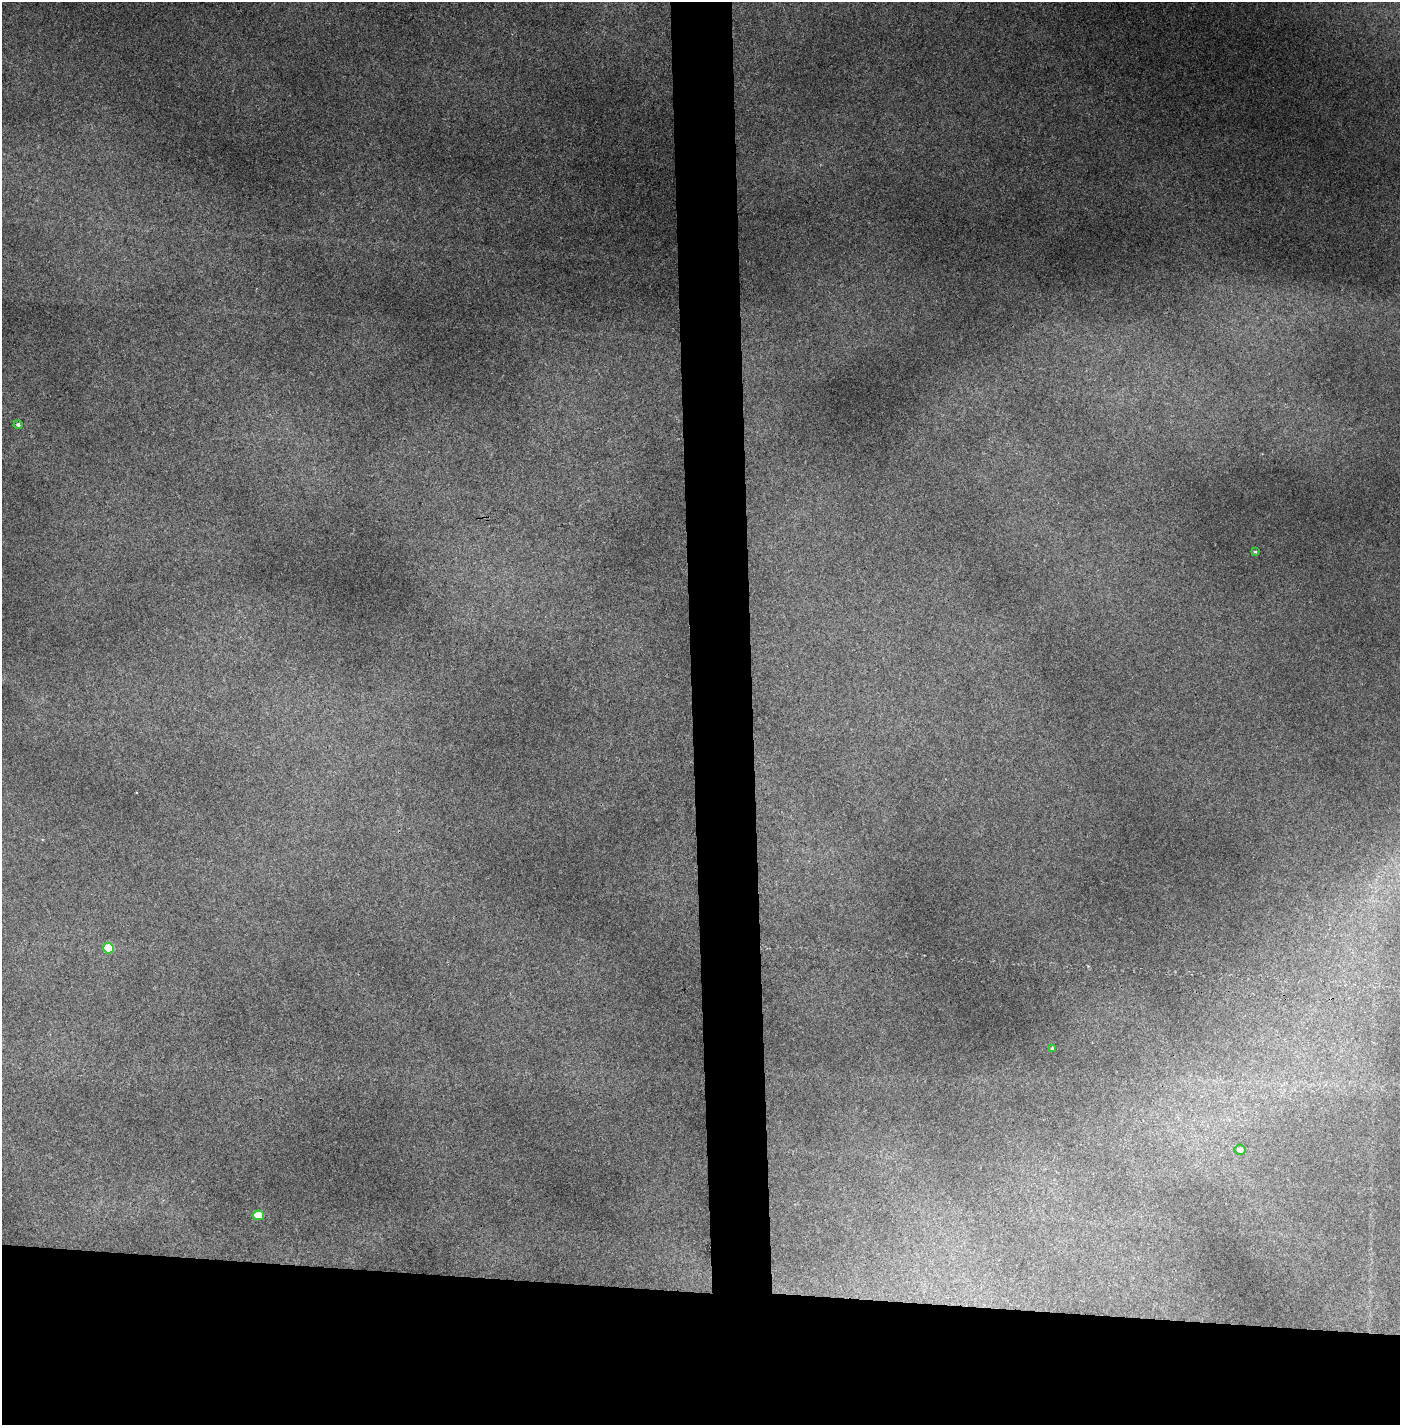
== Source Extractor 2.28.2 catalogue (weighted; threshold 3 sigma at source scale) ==
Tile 8 of 3 x 3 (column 2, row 3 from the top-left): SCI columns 1450-2847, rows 1-1423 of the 4295 x 4271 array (HDU 1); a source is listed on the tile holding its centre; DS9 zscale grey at full resolution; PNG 1402 x 1427 px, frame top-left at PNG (2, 2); each listed source drawn as its Kron ellipse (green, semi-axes under 4 px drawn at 4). Shown black and unused: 13% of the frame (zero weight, under 3 of 4 exposures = <1% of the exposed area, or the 3 px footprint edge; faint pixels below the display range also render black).
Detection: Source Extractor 2.28.2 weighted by HDU 2 'WHT'; one run over the whole footprint, this tile lists its part. Background 0.205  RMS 0.009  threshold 0.0406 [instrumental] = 3 sigma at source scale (4.5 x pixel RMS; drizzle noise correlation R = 1.50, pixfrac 1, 0.05/0.05 arcsec/px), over >= 5 px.
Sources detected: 6; all 6 listed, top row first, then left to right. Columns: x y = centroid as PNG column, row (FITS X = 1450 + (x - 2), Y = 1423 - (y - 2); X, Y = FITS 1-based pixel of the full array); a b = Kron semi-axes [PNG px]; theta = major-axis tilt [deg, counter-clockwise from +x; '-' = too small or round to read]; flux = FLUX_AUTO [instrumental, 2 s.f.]
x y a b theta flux
18 425 4 4 - 1.8
1255 552 3 3 - 0.96
108 948 6 5 - 30
1052 1048 3 3 - 1
1240 1150 5 5 - 4.2
258 1215 5 5 - 17